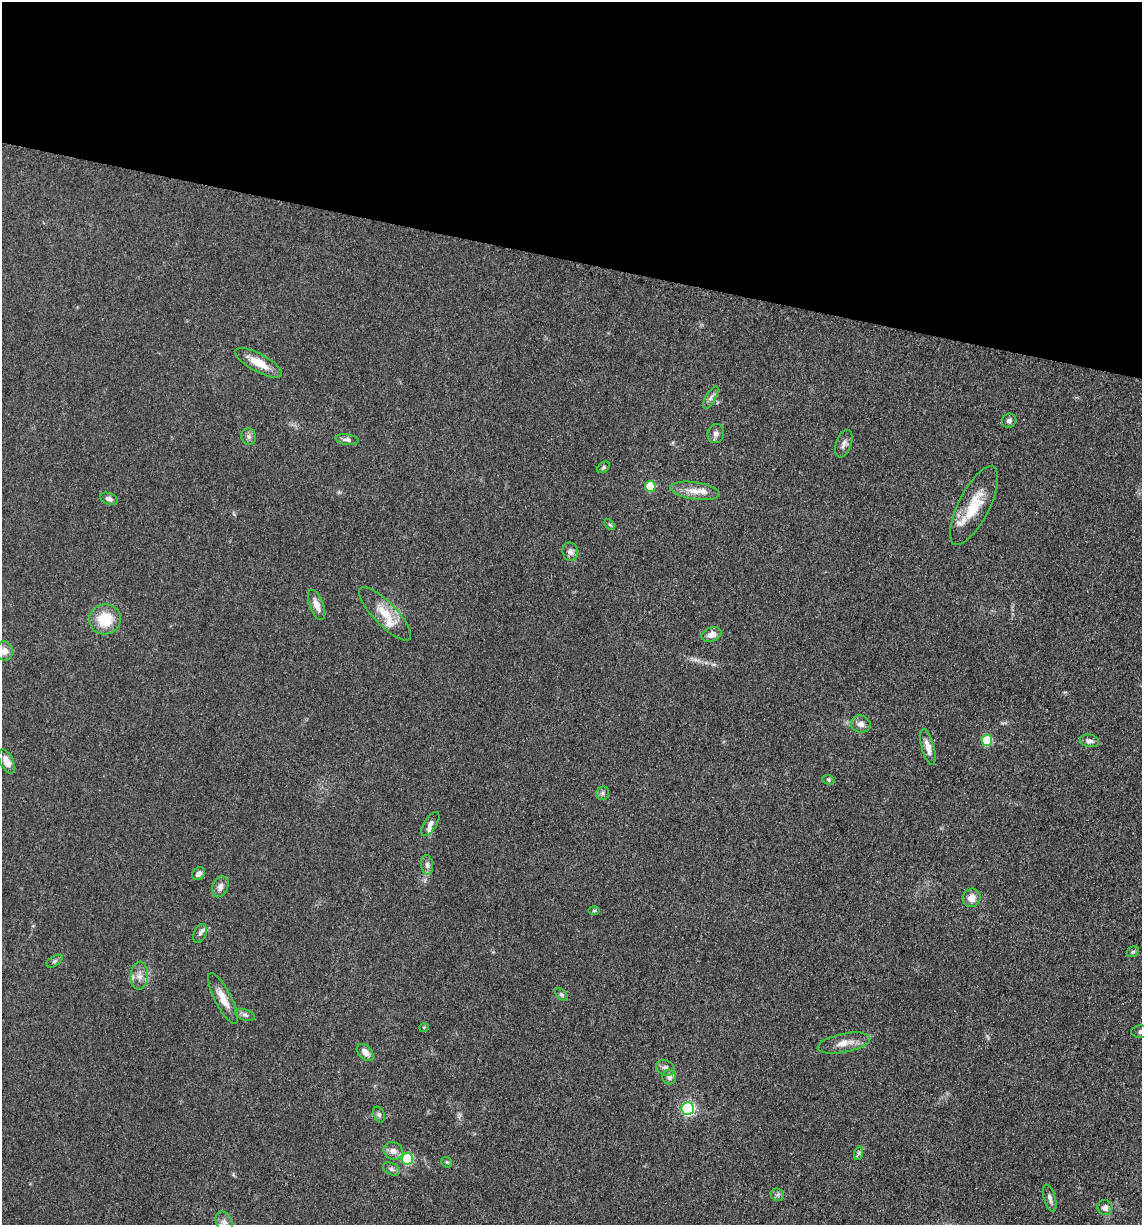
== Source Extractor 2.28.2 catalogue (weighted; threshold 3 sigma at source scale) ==
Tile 2 of 4 x 4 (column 2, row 1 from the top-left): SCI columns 1386-2525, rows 3689-4911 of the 4983 x 4926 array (HDU 1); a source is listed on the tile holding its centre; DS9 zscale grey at full resolution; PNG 1144 x 1227 px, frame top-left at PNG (2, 2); each listed source drawn as its Kron ellipse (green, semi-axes under 4 px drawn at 4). Shown black and unused: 21% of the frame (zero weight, under 3 of 5 exposures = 4% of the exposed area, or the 3 px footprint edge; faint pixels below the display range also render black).
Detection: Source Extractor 2.28.2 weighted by HDU 2 'WHT'; one run over the whole footprint, this tile lists its part. Background 0.0565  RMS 0.0058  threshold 0.026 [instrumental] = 3 sigma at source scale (4.5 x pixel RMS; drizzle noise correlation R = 1.50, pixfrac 1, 0.05/0.05 arcsec/px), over >= 5 px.
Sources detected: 59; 3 inside a brighter listed object's ellipse — not listed separately; the other 56 listed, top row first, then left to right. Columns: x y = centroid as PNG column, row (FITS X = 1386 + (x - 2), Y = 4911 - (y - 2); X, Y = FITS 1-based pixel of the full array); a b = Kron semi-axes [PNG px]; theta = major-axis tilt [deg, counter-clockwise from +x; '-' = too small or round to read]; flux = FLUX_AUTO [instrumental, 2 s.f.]
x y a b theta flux
259 363 26 9 -29 10
711 397 13 5 60 2.1
1009 421 7 7 - 1.7
716 433 9 8 - 2.5
249 436 8 7 - 2
347 440 11 5 -9 2.1
844 444 14 7 71 2.8
604 467 7 5 40 1
650 486 5 5 - 18
695 491 25 8 -8 7.2
109 499 9 5 -22 2.2
974 506 43 15 63 20
610 524 6 4 -44 0.87
570 552 9 7 -75 2.7
316 605 16 7 -69 5.2
385 614 35 11 -46 13
105 619 16 15 - 17
712 635 10 7 20 4.2
4 651 9 8 - 3.7
861 724 10 8 -14 3.1
987 740 5 5 - 23
1089 741 9 6 -10 1.9
928 747 18 6 -75 4.8
7 761 13 6 -64 5.3
828 780 6 4 -25 0.94
603 793 7 6 - 1.5
430 824 14 6 56 2.4
427 865 10 6 -83 2.1
199 874 7 5 44 2.5
220 887 11 7 63 3.5
972 898 9 8 - 4.7
594 911 6 4 0 0.71
200 934 10 6 68 2.1
1133 952 6 4 30 0.87
54 961 9 5 33 1.1
139 976 14 9 87 4.6
561 995 8 4 -45 1.1
223 998 28 8 -63 7.7
245 1015 10 5 -18 1.7
424 1027 5 3 - 0.45
1141 1032 10 6 -1 2
844 1043 27 9 11 6.8
365 1052 10 6 -45 4
666 1068 10 7 -26 2.6
669 1077 7 7 - 2.4
688 1108 6 6 - 83
379 1114 8 5 -63 1.4
393 1151 10 8 -22 3.8
859 1153 7 4 70 1.2
407 1159 6 5 - 39
447 1162 6 4 -43 0.82
391 1169 9 6 -26 1.5
777 1195 6 6 - 1.4
1050 1198 14 5 -74 2.4
1105 1208 7 7 - 3
224 1222 12 8 -66 3.1
Isophote crosses this tile's border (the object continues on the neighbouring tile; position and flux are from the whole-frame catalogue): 2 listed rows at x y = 1141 1032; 224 1222